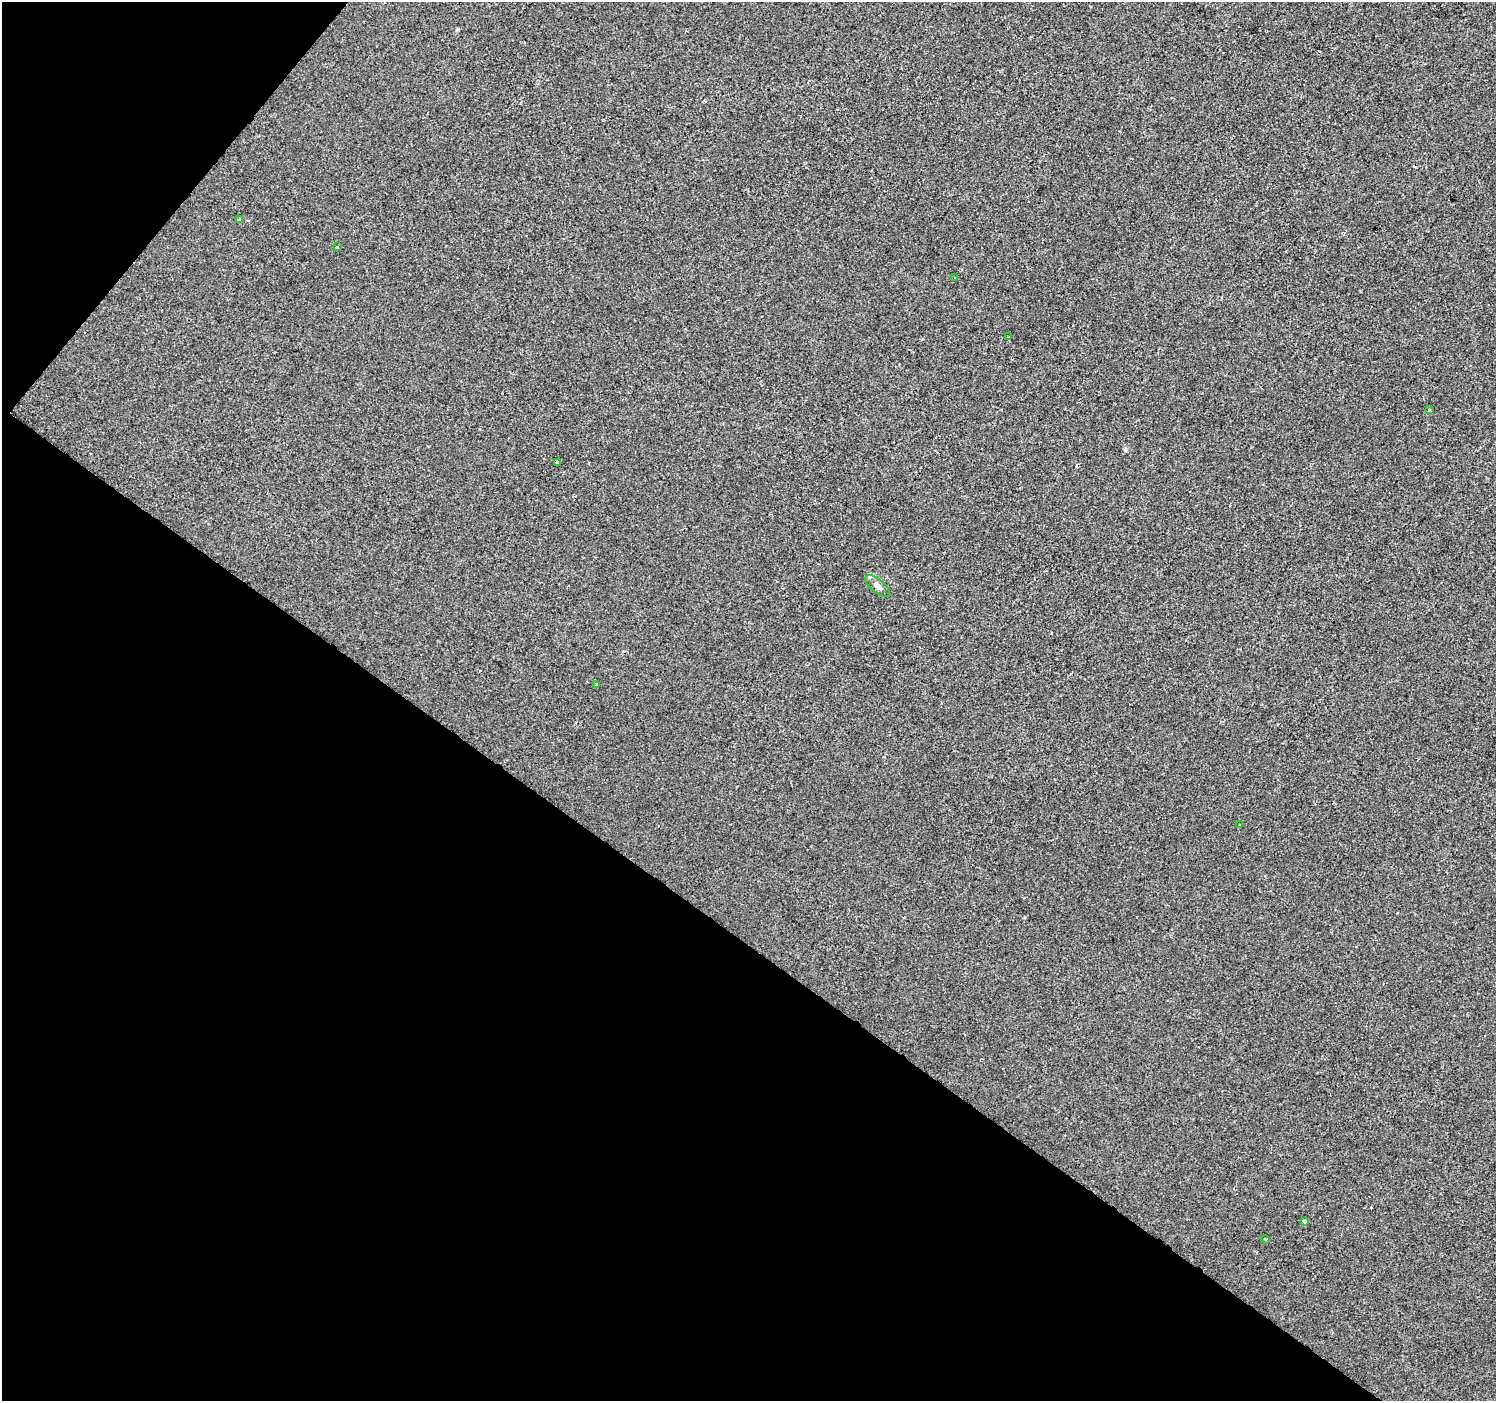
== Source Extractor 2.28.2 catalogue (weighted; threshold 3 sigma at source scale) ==
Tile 9 of 4 x 4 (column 1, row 3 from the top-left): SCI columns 7-1500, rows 1643-3041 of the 5982 x 6017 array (HDU 1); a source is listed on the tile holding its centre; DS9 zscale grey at full resolution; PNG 1498 x 1403 px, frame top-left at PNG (2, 2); each listed source drawn as its Kron ellipse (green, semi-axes under 4 px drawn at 4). Shown black and unused: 36% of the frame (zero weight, under 2 of 3 exposures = <1% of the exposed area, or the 3 px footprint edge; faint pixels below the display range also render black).
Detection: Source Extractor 2.28.2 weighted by HDU 2 'WHT'; one run over the whole footprint, this tile lists its part. Background -7.52e-04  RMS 0.0042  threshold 0.0187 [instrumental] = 3 sigma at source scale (4.5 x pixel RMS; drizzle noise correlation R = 1.50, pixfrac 1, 0.0396/0.0396 arcsec/px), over >= 5 px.
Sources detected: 14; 3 cosmic-ray / hot-pixel residue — neither listed nor drawn; the other 11 listed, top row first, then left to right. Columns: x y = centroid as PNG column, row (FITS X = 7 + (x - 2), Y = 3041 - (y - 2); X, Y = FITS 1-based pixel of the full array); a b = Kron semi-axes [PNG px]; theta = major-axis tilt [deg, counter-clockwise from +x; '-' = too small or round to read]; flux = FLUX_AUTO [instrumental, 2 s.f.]
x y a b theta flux
239 219 3 3 - 1.8
337 247 3 3 - 0.37
955 277 2 2 - 0.31
1009 337 3 3 - 0.68
1429 409 3 3 - 0.63
557 462 3 3 - 2.6
878 586 15 6 -39 2.3
597 685 3 2 - 0.55
1239 825 3 2 - 0.57
1305 1221 4 4 - 1.1
1265 1239 4 3 - 0.48